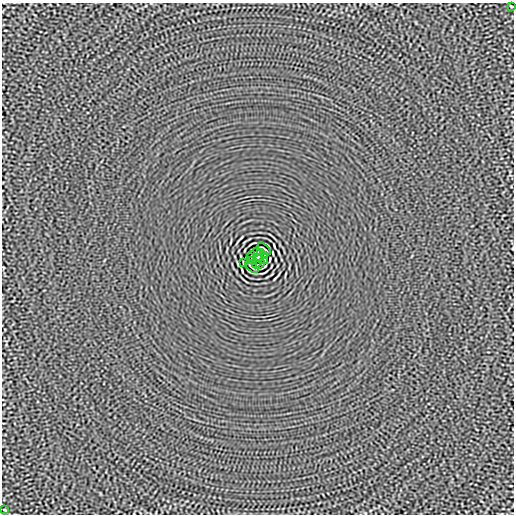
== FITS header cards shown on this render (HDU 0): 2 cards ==
NAXIS1  =                  512
NAXIS2  =                  512

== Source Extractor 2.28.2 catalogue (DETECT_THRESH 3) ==
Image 512 x 512 px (HDU 0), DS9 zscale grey, 1 PNG px = 1 image px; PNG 516 x 516 px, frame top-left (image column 1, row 512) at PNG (2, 3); each listed source drawn as its Kron ellipse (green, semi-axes under 4 px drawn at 4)
Background -1.44e-05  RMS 0.0015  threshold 0.00444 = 3 sigma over >= 5 px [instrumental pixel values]
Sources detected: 14; all 14 listed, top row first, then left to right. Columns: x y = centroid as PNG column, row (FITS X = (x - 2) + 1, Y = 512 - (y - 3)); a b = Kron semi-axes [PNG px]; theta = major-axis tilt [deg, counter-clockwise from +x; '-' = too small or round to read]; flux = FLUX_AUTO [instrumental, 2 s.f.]
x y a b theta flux
512 6 3 2 - 0.082
264 249 8 2 -40 0.099
256 252 5 2 - 0.063
260 252 4 2 - 0.1
251 256 4 2 - 0.076
265 256 4 2 - 0.073
258 258 4 4 - 3.7
251 260 3 2 - 0.081
265 260 4 2 - 0.078
243 263 4 2 - 0.081
256 264 4 2 - 0.088
260 264 5 2 - 0.089
252 267 8 2 -40 0.099
5 510 3 2 - 0.079
At the frame edge (FLAGS 8, measured only in part): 1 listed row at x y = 512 6